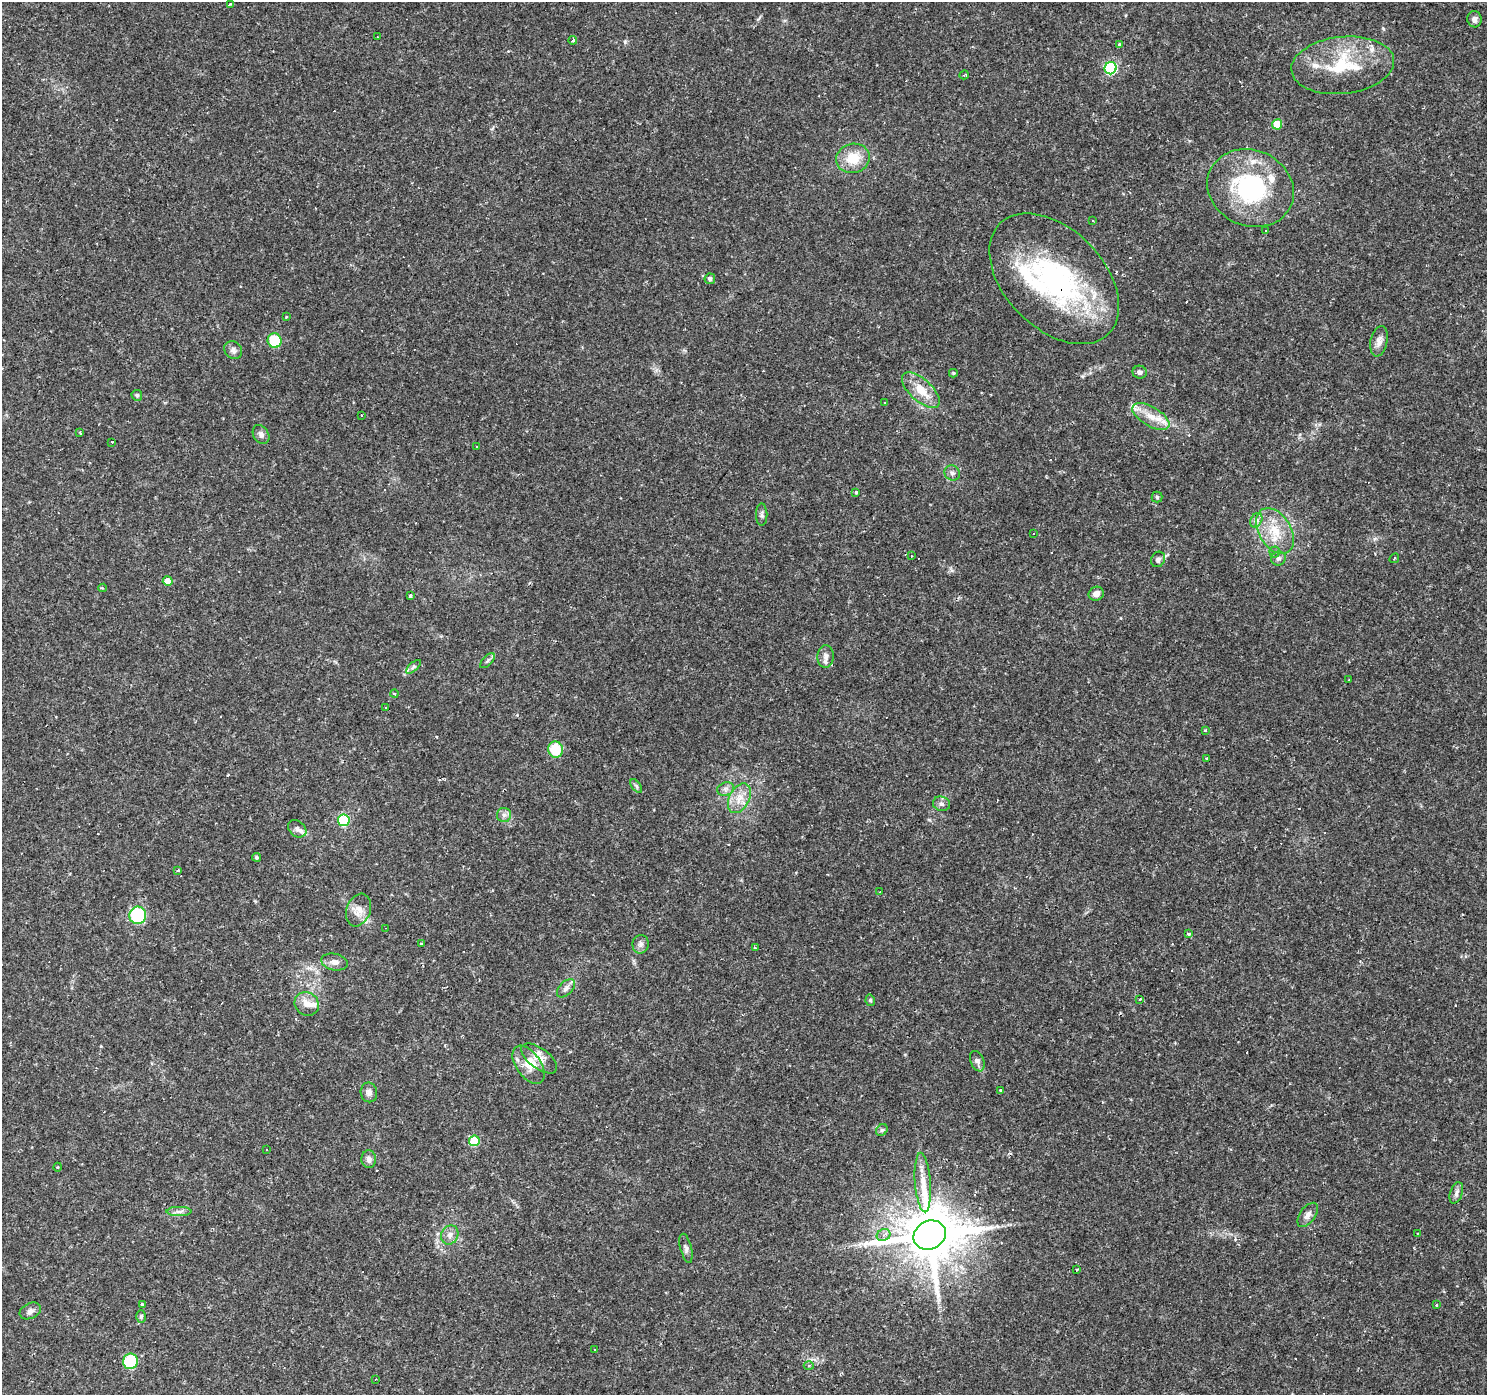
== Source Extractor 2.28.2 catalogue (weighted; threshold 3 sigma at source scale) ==
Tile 7 of 4 x 4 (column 3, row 2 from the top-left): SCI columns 2975-4459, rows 3031-4423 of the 5945 x 5993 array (HDU 1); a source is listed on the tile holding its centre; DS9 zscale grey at full resolution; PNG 1489 x 1397 px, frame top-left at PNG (2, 2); each listed source drawn as its Kron ellipse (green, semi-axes under 4 px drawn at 4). Shown black and unused: <1% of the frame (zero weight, under 2 of 3 exposures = <1% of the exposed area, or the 3 px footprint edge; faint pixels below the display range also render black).
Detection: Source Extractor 2.28.2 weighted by HDU 2 'WHT'; one run over the whole footprint, this tile lists its part. Background 0.0655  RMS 0.0042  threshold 0.0191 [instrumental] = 3 sigma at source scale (4.5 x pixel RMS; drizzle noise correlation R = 1.50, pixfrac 1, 0.0396/0.0396 arcsec/px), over >= 5 px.
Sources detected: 150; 1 inside a brighter object's white glare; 35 cosmic-ray / hot-pixel residue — neither listed nor drawn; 9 inside a brighter listed object's ellipse — not listed separately; the other 105 listed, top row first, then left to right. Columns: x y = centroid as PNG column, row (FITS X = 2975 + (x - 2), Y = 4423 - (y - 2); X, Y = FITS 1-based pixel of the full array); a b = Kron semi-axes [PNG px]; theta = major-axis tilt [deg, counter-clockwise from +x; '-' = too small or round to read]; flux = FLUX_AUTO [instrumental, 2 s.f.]
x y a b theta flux
230 4 4 3 - 1.8
1474 19 8 7 - 1.7
377 37 3 2 - 0.38
573 40 4 3 - 0.79
1119 44 3 3 - 0.91
1343 65 52 28 6 28
1110 68 6 6 - 48
964 75 5 2 - 0.46
1277 124 5 5 - 11
853 158 17 14 13 10
1251 188 44 38 -24 51
1093 221 3 2 - 0.34
1266 230 3 2 - 0.27
710 279 5 5 - 1.3
1054 279 77 49 -45 81
286 317 3 3 - 0.34
275 340 7 7 - 16
1379 341 15 8 79 2.7
233 350 9 8 - 1.6
1140 372 7 6 - 1.4
953 373 4 3 - 0.53
921 390 23 11 -42 8.7
137 395 5 5 - 0.72
885 403 3 2 - 0.5
362 415 3 3 - 1
1151 416 20 9 -30 6.7
80 432 3 2 - 0.49
261 434 10 7 -58 1.7
112 442 3 2 - 0.58
476 446 2 2 - 0.36
952 473 8 7 - 1.6
856 492 4 3 - 0.46
1157 497 5 5 - 0.6
762 515 11 5 -90 1.2
1256 520 8 5 60 1.4
1275 531 25 16 -58 12
1033 533 3 3 - 0.84
1275 552 5 5 - 0.76
912 556 3 2 - 0.63
1278 558 7 7 - 1.3
1394 558 5 2 - 0.3
1158 559 8 6 60 1.4
168 581 5 4 - 5.4
103 588 4 3 - 0.54
1096 594 8 7 - 2.4
410 596 3 3 - 1
825 657 11 8 87 2.2
487 661 9 4 45 0.9
413 667 9 4 42 1.1
1349 680 3 2 - 0.35
395 694 4 4 - 0.69
386 708 3 2 - 0.4
1205 731 3 3 - 0.91
556 750 8 7 - 13
1206 759 3 3 - 0.86
636 786 8 4 -53 0.75
726 789 8 6 20 1.6
739 798 16 10 62 5.3
941 804 8 7 - 1.4
504 815 7 7 - 1.6
344 820 6 6 - 34
297 829 10 7 -41 1.9
256 857 4 4 - 0.66
178 870 3 3 - 1.8
880 892 2 2 - 0.36
358 910 17 12 70 4.3
138 915 8 8 - 31
385 928 3 2 - 0.27
1189 934 3 3 - 1.1
421 943 4 3 - 0.4
641 944 9 8 - 1.6
755 948 4 3 - 0.52
334 962 13 8 -12 2.5
566 988 11 6 47 1.8
1139 999 3 3 - 1.4
870 1000 6 4 -78 0.69
307 1004 12 11 - 4.1
539 1058 21 10 -36 4.4
977 1061 11 6 -68 1.7
528 1065 22 12 -55 6.7
1001 1090 3 3 - 1.1
369 1092 10 8 -79 1.9
882 1130 6 5 - 0.81
474 1141 5 5 - 19
266 1149 3 2 - 0.36
369 1159 9 7 -84 1.9
58 1167 4 3 - 0.36
923 1183 30 8 -86 7
1456 1193 11 6 71 1.7
179 1211 12 4 0 1.7
1308 1215 14 7 55 2.3
1417 1233 3 2 - 0.39
450 1235 10 8 64 2.4
884 1235 7 5 23 1.7
930 1235 17 14 25 3000
686 1248 15 5 -75 1.6
1077 1270 3 2 - 0.46
142 1304 3 3 - 0.72
1436 1305 3 3 - 0.42
30 1311 11 7 26 1.8
141 1316 6 5 - 0.87
595 1350 2 2 - 0.41
130 1361 8 7 - 23
809 1366 5 3 - 0.54
376 1379 4 3 - 0.34
Overlapping masked pixels (flux is a lower limit): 1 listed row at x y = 1054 279
Unlisted compact peaks at least as high as the median listed source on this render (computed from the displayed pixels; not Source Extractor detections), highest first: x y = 625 42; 1383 28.